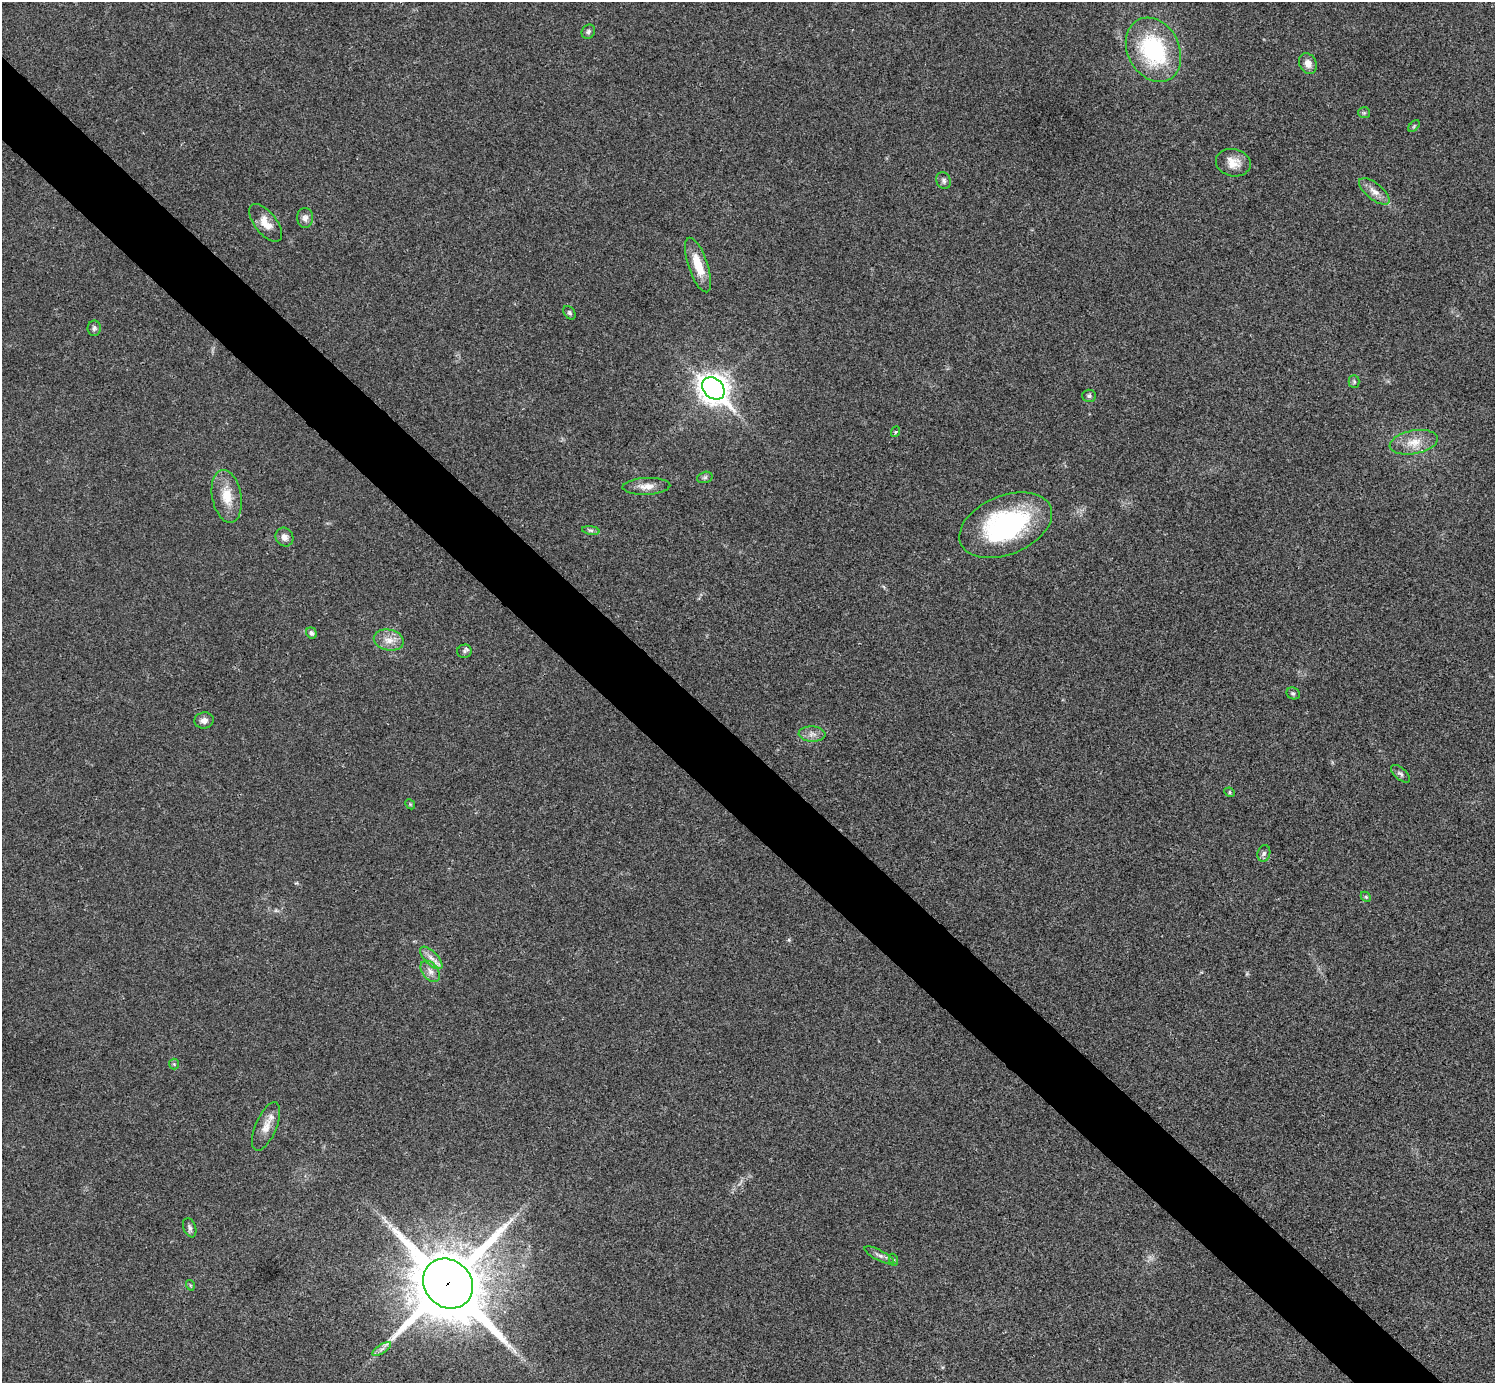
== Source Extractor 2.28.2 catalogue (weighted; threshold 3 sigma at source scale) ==
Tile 11 of 4 x 4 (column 3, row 3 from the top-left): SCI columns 2994-4486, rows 1682-3062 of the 5983 x 5983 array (HDU 1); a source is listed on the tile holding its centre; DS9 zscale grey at full resolution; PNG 1497 x 1385 px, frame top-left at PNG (2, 2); each listed source drawn as its Kron ellipse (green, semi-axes under 4 px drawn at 4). Shown black and unused: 5% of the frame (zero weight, under 3 of 4 exposures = <1% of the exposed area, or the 3 px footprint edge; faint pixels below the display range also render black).
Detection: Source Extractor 2.28.2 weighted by HDU 2 'WHT'; one run over the whole footprint, this tile lists its part. Background 0.0194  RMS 0.004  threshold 0.0179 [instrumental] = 3 sigma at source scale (4.5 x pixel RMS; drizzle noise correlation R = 1.50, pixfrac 1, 0.05/0.05 arcsec/px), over >= 5 px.
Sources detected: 45; all 45 listed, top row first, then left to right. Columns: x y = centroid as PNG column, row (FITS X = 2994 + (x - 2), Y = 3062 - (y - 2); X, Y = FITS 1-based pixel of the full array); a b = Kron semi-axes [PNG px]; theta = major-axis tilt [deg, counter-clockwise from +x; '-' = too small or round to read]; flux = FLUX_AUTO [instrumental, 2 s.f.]
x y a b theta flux
588 32 7 6 - 0.97
1153 50 33 26 -63 42
1308 63 11 8 -65 2.8
1364 113 6 5 - 0.7
1414 126 7 4 46 0.6
1233 163 17 13 -12 5
944 181 8 7 - 1.2
1374 191 19 8 -39 3.5
305 218 10 8 89 1.9
266 223 22 11 -51 5.1
698 265 28 9 -71 9.1
569 313 7 5 -52 0.78
94 328 8 6 -90 1.1
1354 381 6 5 - 0.72
713 388 12 9 -45 470
1089 396 7 6 - 0.98
895 432 5 3 - 0.42
1414 442 24 11 10 6.7
705 477 8 5 17 0.88
646 486 24 8 3 3.7
227 496 26 14 -79 8.6
1006 525 49 29 22 57
591 530 9 4 -8 0.88
284 537 10 8 -56 2.3
311 633 6 5 - 1.2
389 640 15 10 -12 4.4
464 651 7 6 - 0.92
1293 693 7 5 -26 0.88
204 720 9 8 - 2.1
812 734 13 7 -3 2.4
1400 774 11 6 -41 1.1
1230 792 5 4 - 0.55
410 804 5 4 - 0.43
1264 853 8 6 74 1.1
1366 897 6 4 -45 0.5
431 958 14 6 -45 2.8
430 971 12 8 -51 2.4
174 1064 5 5 - 0.57
266 1126 26 10 67 4.9
190 1228 10 6 -70 1.2
879 1255 16 5 -28 1.7
894 1260 6 4 -71 0.52
448 1284 26 23 -45 3500
190 1285 5 3 - 0.36
382 1349 11 4 33 1.4
Overlapping masked pixels (flux is a lower limit): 1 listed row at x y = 448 1284